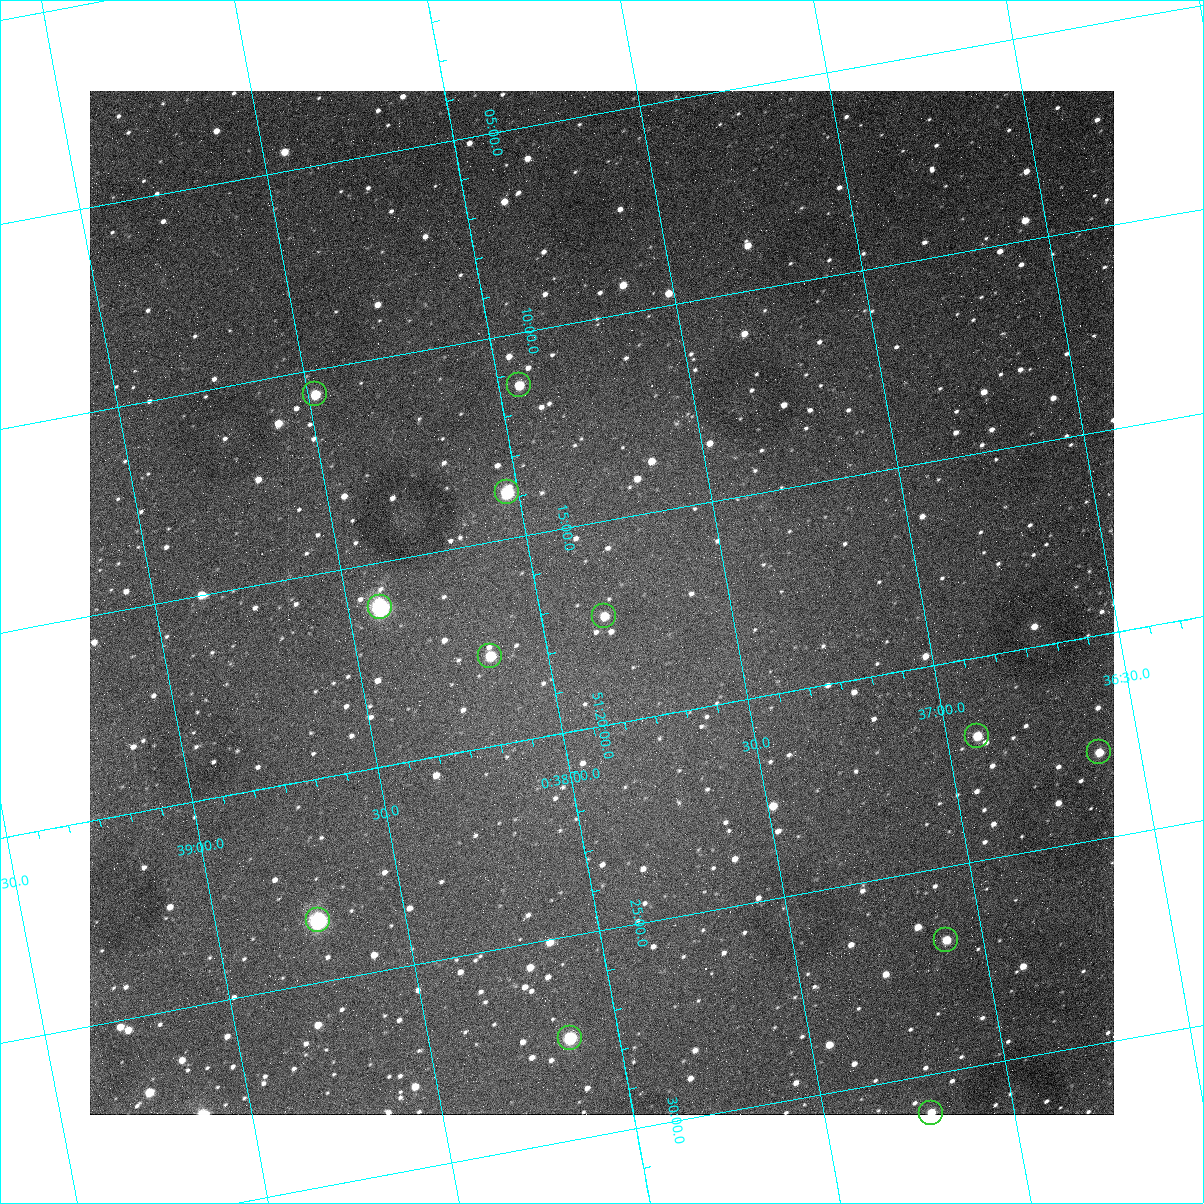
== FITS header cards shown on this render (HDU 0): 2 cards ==
NAXIS1  =                 1024
NAXIS2  =                 1024

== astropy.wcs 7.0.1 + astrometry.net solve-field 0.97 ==
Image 1024 x 1024 px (HDU 0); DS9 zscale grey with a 90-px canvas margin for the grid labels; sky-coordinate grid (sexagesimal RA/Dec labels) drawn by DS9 from the SOLVED WCS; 12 Tycho-2 reference stars matched to detected sources circled (green)
Header WCS: none
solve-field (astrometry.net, Tycho-2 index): SOLVED blind (the file carries no WCS)
Solved WCS: RA---TAN-SIP/DEC--TAN-SIP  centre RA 00:37:50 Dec +51:17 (9.46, +51.28 deg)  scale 1.49 arcsec/px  FOV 25.5' x 25.5'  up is -170 deg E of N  parity flipped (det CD > 0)
(file carries no celestial WCS; the grid is the blind solution)
Tycho-2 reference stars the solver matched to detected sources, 12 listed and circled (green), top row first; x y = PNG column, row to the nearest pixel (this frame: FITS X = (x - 90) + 1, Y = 1024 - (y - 91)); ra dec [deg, ICRS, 3 dp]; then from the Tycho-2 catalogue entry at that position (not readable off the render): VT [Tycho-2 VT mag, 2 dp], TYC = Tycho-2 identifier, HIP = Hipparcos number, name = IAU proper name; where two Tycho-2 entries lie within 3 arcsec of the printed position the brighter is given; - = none
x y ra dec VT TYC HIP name
519 385 9.486 +51.188 10.87 3261-2086-1 - -
315 394 9.620 +51.177 10.71 3261-2090-1 - -
507 492 9.507 +51.231 9.24 3261-2068-1 - -
380 607 9.604 +51.268 7.70 3261-1879-1 3018 -
604 616 9.459 +51.289 11.04 3261-1703-1 - -
490 656 9.538 +51.296 10.24 3261-1493-1 - -
977 736 9.229 +51.365 11.03 3261-2198-1 - -
1099 752 9.152 +51.381 11.06 3261-1519-1 - -
318 920 9.683 +51.391 7.88 3261-1837-1 - -
946 940 9.274 +51.446 10.91 3261-1253-1 - -
570 1038 9.532 +51.458 9.03 3261-1423-1 - -
931 1113 9.305 +51.516 11.13 3261-2117-1 - -